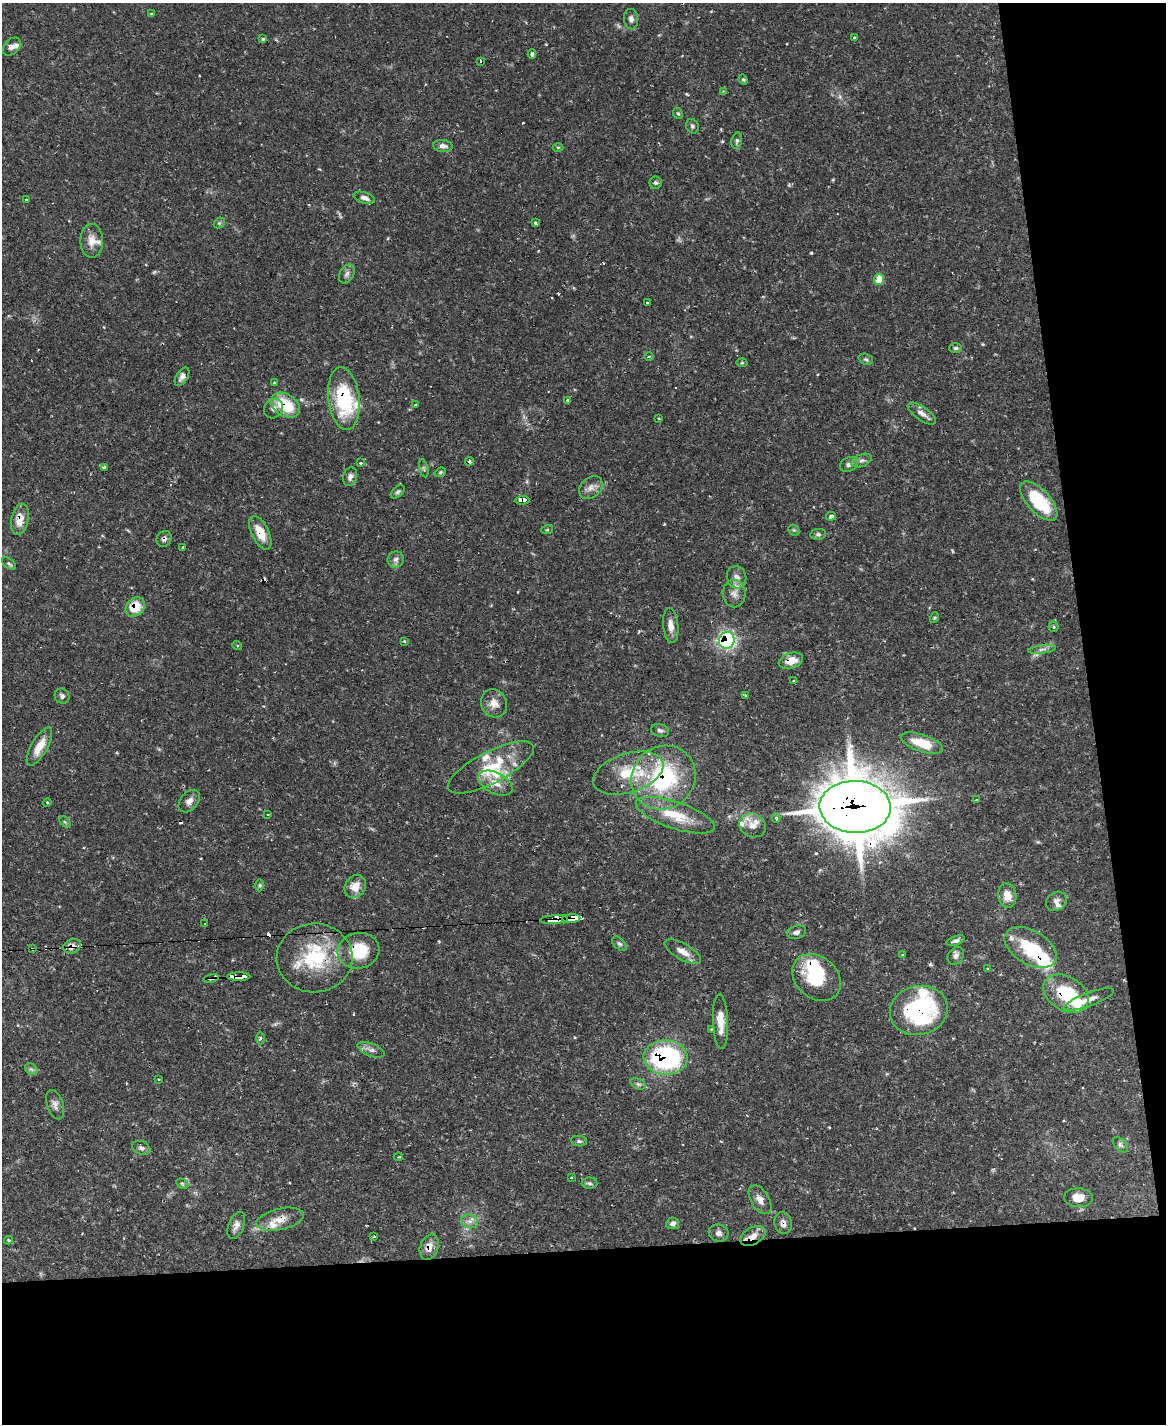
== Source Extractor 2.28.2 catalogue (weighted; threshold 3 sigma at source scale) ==
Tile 12 of 4 x 3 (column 4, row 3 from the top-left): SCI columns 3495-4658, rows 238-1659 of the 4658 x 4633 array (HDU 1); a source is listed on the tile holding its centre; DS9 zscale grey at full resolution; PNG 1168 x 1426 px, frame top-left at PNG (2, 3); each listed source drawn as its Kron ellipse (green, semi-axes under 4 px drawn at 4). Shown black and unused: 19% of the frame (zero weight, under 2 of 3 exposures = <1% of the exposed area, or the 3 px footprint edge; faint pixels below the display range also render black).
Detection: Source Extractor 2.28.2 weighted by HDU 2 'WHT'; one run over the whole footprint, this tile lists its part. Background 0.119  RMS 0.0032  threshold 0.0145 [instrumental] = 3 sigma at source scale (4.5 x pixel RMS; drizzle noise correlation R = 1.50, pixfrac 1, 0.05/0.05 arcsec/px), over >= 5 px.
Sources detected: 172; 1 too faint to see at this stretch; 3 inside a brighter object's white glare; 10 cosmic-ray / hot-pixel residue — neither listed nor drawn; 16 inside a brighter listed object's ellipse — not listed separately; the other 142 listed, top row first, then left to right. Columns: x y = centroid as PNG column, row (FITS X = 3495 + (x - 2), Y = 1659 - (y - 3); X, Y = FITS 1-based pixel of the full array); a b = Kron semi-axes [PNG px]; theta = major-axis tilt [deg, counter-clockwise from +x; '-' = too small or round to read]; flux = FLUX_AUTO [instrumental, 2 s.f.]
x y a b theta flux
151 14 4 2 - 0.23
631 19 10 7 -84 1.2
854 37 3 3 - 0.38
263 39 3 3 - 0.89
12 47 10 7 45 1.5
532 54 4 4 - 0.88
480 61 3 3 - 0.7
743 80 5 4 - 0.42
723 91 3 3 - 0.27
678 113 6 4 -66 0.48
692 126 7 6 - 0.71
737 141 8 5 80 0.66
443 146 10 6 -7 1.4
558 147 5 3 - 0.33
655 183 6 6 - 0.68
364 198 11 5 -17 1.6
26 199 3 2 - 0.29
219 223 6 4 44 0.48
535 223 3 3 - 1.1
92 241 17 11 90 3.4
347 274 10 7 62 1.2
879 279 5 5 - 5.7
647 303 3 2 - 0.35
956 348 6 5 - 0.59
649 356 4 3 - 0.32
866 359 7 5 -20 0.61
742 363 5 3 - 0.33
182 377 10 6 58 1.4
274 383 3 2 - 0.4
344 399 31 15 -83 24
568 400 4 3 - 0.48
285 405 16 11 -32 12
416 405 3 3 - 0.44
273 409 10 9 - 1.4
922 413 16 6 -34 2.1
659 419 3 2 - 0.36
470 461 4 4 - 0.58
862 461 10 6 21 1.2
361 463 3 3 - 0.45
849 464 9 7 27 1.1
104 467 3 3 - 0.43
424 468 9 3 -77 0.54
440 472 6 4 22 0.43
350 477 9 7 73 1.2
591 488 13 10 44 2.1
398 492 8 5 44 0.67
522 500 7 3 3 21
1039 501 24 11 -48 18
831 516 5 4 - 4.4
20 519 16 8 78 4.3
547 530 6 3 18 0.4
794 530 6 5 - 0.5
260 533 18 8 -64 6
818 534 8 5 8 0.67
164 539 8 7 - 1.1
183 548 3 2 - 0.33
396 559 8 8 - 1.2
9 564 8 4 -37 0.63
737 577 11 9 -74 2.2
734 594 14 11 -89 2.6
135 607 11 8 49 6.8
934 618 5 3 - 0.41
671 625 18 7 -84 2.6
1053 627 5 5 - 0.63
727 640 8 7 - 54
404 641 3 3 - 0.33
237 645 5 3 - 0.32
1042 649 14 4 8 1.1
791 661 12 7 17 4.2
793 681 3 2 - 0.26
745 695 4 3 - 0.55
62 696 8 7 - 1
494 703 14 12 -63 3.1
660 730 9 6 -14 1.1
922 743 22 8 -18 8.8
39 746 22 8 60 4.8
491 767 47 16 28 13
628 773 36 19 18 15
663 778 33 31 42 36
495 783 18 10 -27 3.9
976 800 3 3 - 1.7
189 801 13 8 49 1.9
47 802 4 3 - 0.28
855 807 35 26 -2 1600
268 815 3 2 - 0.22
675 815 41 13 -19 10
776 818 5 3 - 0.76
65 822 6 4 -44 0.43
752 825 14 11 -25 2.7
260 885 6 4 -89 0.44
355 887 12 10 58 4
1007 896 12 9 -81 3.5
1056 901 11 9 36 1.7
571 918 9 4 2 130
554 920 14 4 3 130
205 924 3 2 - 0.38
796 932 10 6 17 1.1
956 941 10 4 18 0.97
619 944 9 5 -44 0.75
72 946 9 6 24 2.4
1031 947 28 17 -30 15
32 949 4 3 - 0.49
358 951 21 17 12 12
683 952 20 8 -29 3.1
903 955 3 3 - 0.34
956 956 9 7 51 1.2
314 958 38 34 -1 23
987 969 3 3 - 0.41
239 977 11 3 0 62
816 977 27 20 -41 17
211 978 8 3 10 4.9
1066 994 24 17 -31 17
1089 999 27 6 20 2.9
919 1010 29 24 14 38
721 1022 27 7 -88 4.2
711 1029 3 3 - 0.29
260 1038 6 4 89 0.45
371 1050 14 6 -21 1.6
666 1057 22 17 -2 52
31 1069 7 5 -42 0.77
159 1080 3 2 - 0.3
638 1084 8 5 -24 0.73
55 1105 15 8 -72 1.7
579 1141 8 5 -8 0.67
1120 1145 9 5 -45 0.89
141 1148 9 6 -21 0.95
398 1157 4 3 - 0.27
571 1178 3 2 - 0.26
589 1183 8 5 -2 0.73
182 1184 6 4 -31 0.5
1078 1198 14 9 -4 3.6
760 1200 16 9 -59 2.4
280 1219 24 10 12 4.5
470 1221 8 7 - 1.5
673 1223 6 6 - 1.1
783 1223 11 8 -78 1.7
236 1225 14 7 68 1.9
719 1233 10 8 -17 1.4
753 1236 14 8 30 3.3
374 1237 4 3 - 0.44
8 1240 4 4 - 0.36
429 1247 13 9 69 3
Overlapping masked pixels (flux is a lower limit): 29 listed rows (the first 20) at x y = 344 399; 285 405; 522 500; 20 519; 260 533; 164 539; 135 607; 727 640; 791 661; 628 773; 663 778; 855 807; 571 918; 554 920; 72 946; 1031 947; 32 949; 358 951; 314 958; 239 977
Unlisted compact peaks at least as high as the median listed source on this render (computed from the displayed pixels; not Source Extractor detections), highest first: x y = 811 253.